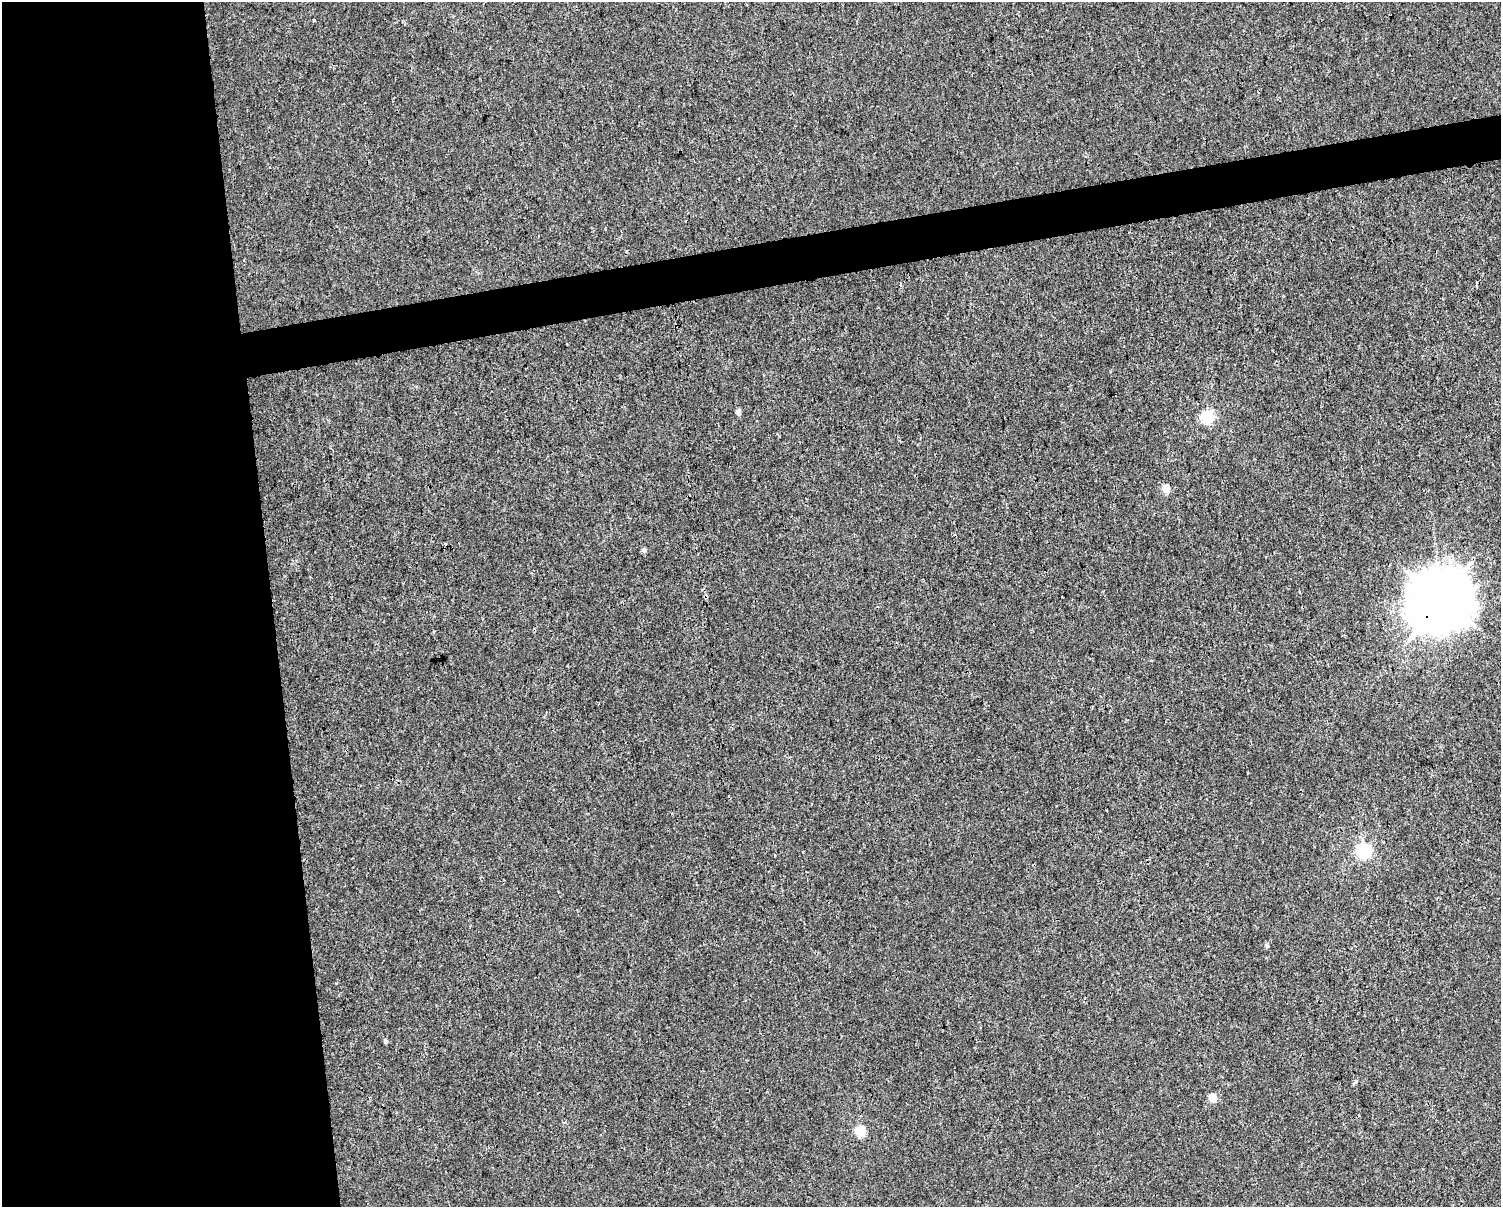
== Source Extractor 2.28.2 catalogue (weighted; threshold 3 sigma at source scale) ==
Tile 7 of 3 x 4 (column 1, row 3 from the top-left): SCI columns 25-1523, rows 1206-2410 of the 4589 x 4819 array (HDU 1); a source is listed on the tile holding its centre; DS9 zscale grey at full resolution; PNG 1503 x 1209 px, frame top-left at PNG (2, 2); no overlay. Shown black and unused: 21% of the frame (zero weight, under 3 of 4 exposures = <1% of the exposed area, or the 3 px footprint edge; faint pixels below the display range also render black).
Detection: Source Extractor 2.28.2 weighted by HDU 2 'WHT'; one run over the whole footprint, this tile lists its part. Background 0.00145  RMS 0.002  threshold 0.00914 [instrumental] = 3 sigma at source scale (4.5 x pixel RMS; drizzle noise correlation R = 1.50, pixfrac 1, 0.0396/0.0396 arcsec/px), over >= 5 px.
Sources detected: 13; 1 cosmic-ray / hot-pixel residue — not listed; the other 12 listed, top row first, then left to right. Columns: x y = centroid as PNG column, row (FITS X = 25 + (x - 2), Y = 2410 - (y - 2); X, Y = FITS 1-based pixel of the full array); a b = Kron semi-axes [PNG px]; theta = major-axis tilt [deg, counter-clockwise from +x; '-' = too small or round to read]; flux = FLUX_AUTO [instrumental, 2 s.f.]
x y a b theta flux
314 20 3 3 - 0.26
738 412 5 4 - 1.1
1207 416 6 6 - 28
1166 488 5 5 - 5.8
644 550 5 4 - 0.73
1441 600 19 17 39 1100
1363 851 6 6 - 40
1266 945 6 6 - 0.36
385 1042 5 4 - 0.37
1355 1082 11 3 45 0.36
1213 1098 5 5 - 6.2
860 1131 5 5 - 14
Overlapping masked pixels (flux is a lower limit): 1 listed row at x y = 1441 600